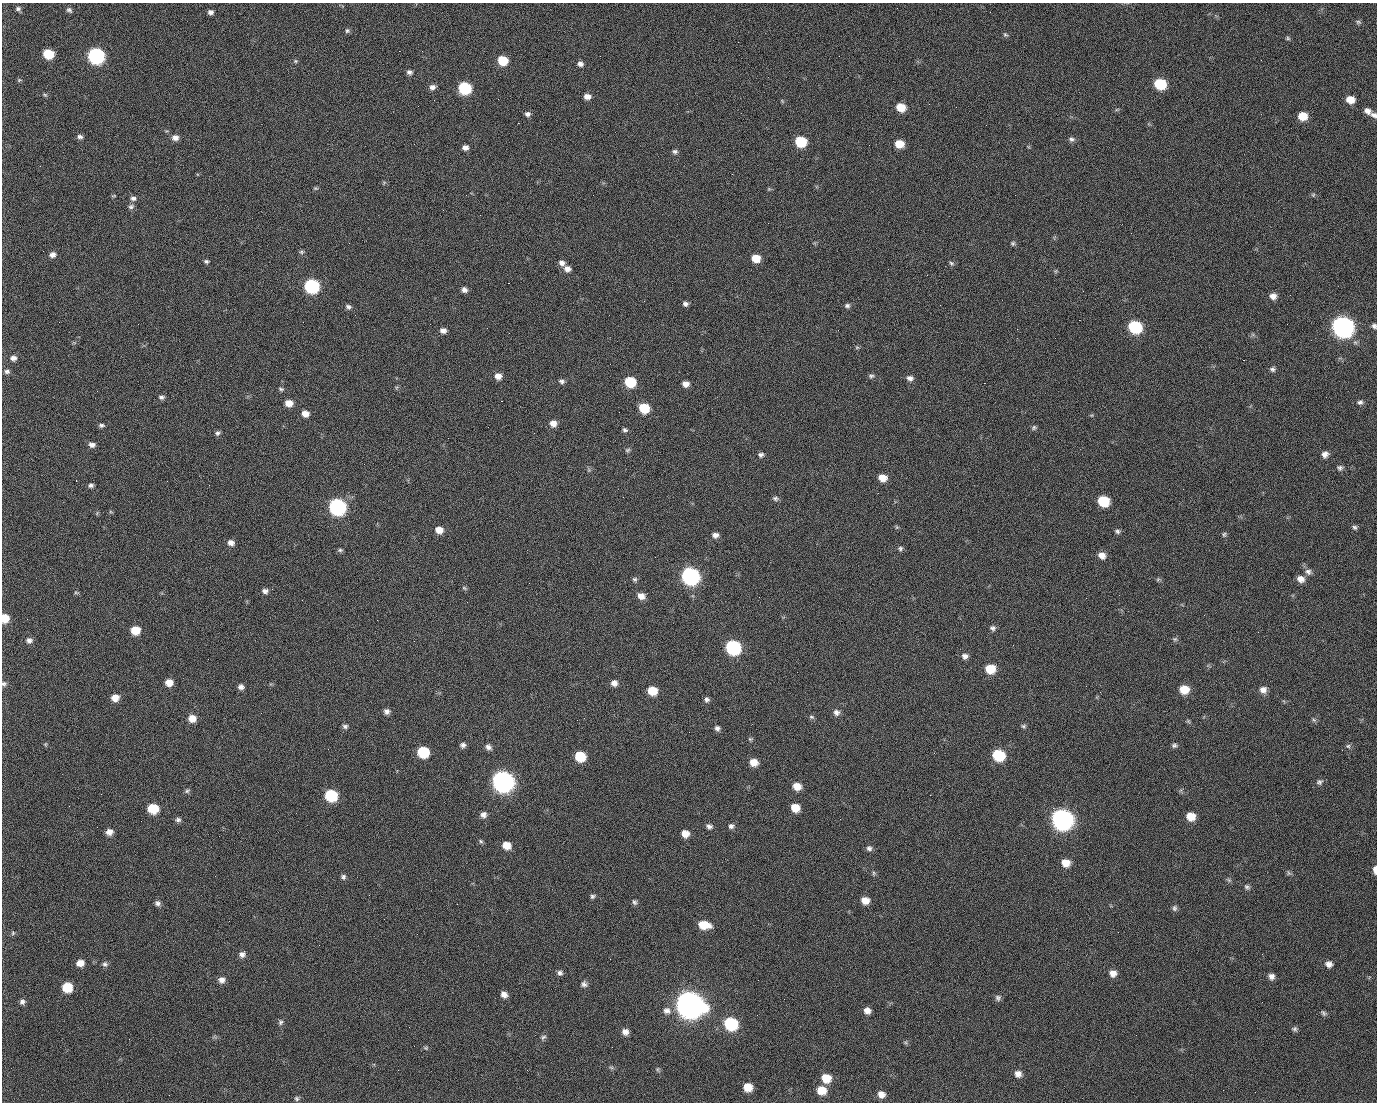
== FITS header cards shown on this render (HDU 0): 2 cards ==
NAXIS1  =                 1375 / length of data axis 1
NAXIS2  =                 1100 / length of data axis 2

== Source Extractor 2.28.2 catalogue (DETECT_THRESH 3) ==
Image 1375 x 1100 px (HDU 0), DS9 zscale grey, 1 PNG px = 1 image px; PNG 1379 x 1104 px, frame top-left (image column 1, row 1100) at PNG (2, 3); no overlay
Background 1460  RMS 29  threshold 86.9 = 3 sigma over >= 5 px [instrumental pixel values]
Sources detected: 248; all 248 listed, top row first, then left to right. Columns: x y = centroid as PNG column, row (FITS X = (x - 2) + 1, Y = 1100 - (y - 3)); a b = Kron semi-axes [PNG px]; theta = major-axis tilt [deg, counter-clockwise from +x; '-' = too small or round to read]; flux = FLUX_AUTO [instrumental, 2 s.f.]
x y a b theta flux
18 9 7 6 - 4.6e+03
70 11 8 4 -45 7.1e+03
210 12 5 5 - 6.8e+03
990 12 3 2 - 1.7e+03
1358 22 8 5 -16 3.6e+03
347 31 7 7 - 4.1e+03
1005 34 7 5 -39 3.3e+03
1288 38 6 5 - 3.2e+03
399 51 2 2 - 2.2e+04
48 54 7 6 - 7.5e+04
96 56 8 8 - 5.1e+05
502 60 7 7 - 5.9e+04
295 61 6 5 - 2.8e+03
580 64 7 6 - 7.9e+03
409 72 7 5 -11 6.1e+03
19 80 7 4 45 2.5e+03
1160 84 8 7 - 1.0e+05
432 87 7 6 - 8.0e+03
464 88 8 7 - 1.8e+05
45 95 7 4 -29 3.0e+03
587 97 7 6 - 1.3e+04
498 99 3 2 - 1.3e+03
434 100 2 2 - 4.1e+03
1350 100 8 7 - 2.5e+04
782 101 6 3 -71 2.1e+03
929 104 2 2 - 8.4e+02
901 107 8 6 -18 3.6e+04
1117 109 6 3 19 2.3e+03
1367 111 8 7 - 1.0e+04
527 114 7 6 - 6.5e+03
1374 115 10 6 -26 7.2e+03
1303 116 8 7 - 3.6e+04
518 123 2 2 - 2.5e+04
80 137 8 6 -7 5.8e+03
175 138 8 6 9 1.1e+04
1071 139 8 7 - 5.7e+03
801 142 8 7 - 9.3e+04
899 144 8 7 - 3.2e+04
465 147 6 5 - 8.7e+03
675 151 7 6 - 5.2e+03
316 188 7 4 -19 2.7e+03
769 189 5 5 - 2.4e+03
1015 195 2 2 - 6.8e+03
1313 195 5 5 - 2.9e+03
133 198 8 6 -7 6.3e+03
131 206 8 7 - 5.3e+03
349 243 2 2 - 7.6e+02
1013 243 6 5 - 3.5e+03
301 252 7 5 -1 3.5e+03
52 255 7 6 - 8.9e+03
756 258 7 7 - 3.2e+04
206 261 6 5 - 3.7e+03
562 263 8 6 -20 8.5e+03
951 263 7 6 - 3.9e+03
567 269 8 7 - 1.1e+04
1056 271 6 4 71 2.5e+03
927 275 2 2 - 1.1e+03
508 283 2 2 - 5.7e+04
311 286 8 7 - 3.2e+05
464 290 6 5 - 7.7e+03
1083 291 2 2 - 3.3e+03
1290 295 2 2 - 2.1e+03
1273 296 8 7 - 1.2e+04
685 304 6 5 - 6.1e+03
847 306 7 6 - 5.1e+03
348 307 8 6 -30 5.4e+03
355 315 2 2 - 9.0e+02
59 322 2 2 - 1.3e+03
1287 324 2 2 - 1.2e+03
1374 326 6 6 - 5.2e+03
1135 327 9 7 -22 1.8e+05
1342 327 10 9 - 1.4e+06
443 330 7 6 - 9.3e+03
857 347 6 4 0 2.6e+03
13 358 8 7 - 8.8e+03
1244 360 3 2 - 2.3e+03
1272 369 7 6 - 5.1e+03
7 371 7 6 - 5.8e+03
498 376 7 6 - 1.5e+04
871 376 8 5 1 4.3e+03
910 378 8 6 -9 7.6e+03
562 381 7 6 - 5.5e+03
630 382 8 7 - 9.3e+04
984 383 2 2 - 2.0e+04
685 384 7 6 - 1.1e+04
281 389 7 5 -17 3.8e+03
97 391 3 2 - 1.6e+03
161 397 8 6 6 5.4e+03
501 401 3 2 - 5.8e+04
1360 402 8 6 8 5.2e+03
289 403 7 6 - 2.0e+04
644 408 8 7 - 7.0e+04
305 414 7 6 - 1.5e+04
553 423 7 7 - 1.5e+04
101 425 7 5 4 4.7e+03
1034 427 7 6 - 3.8e+03
625 430 7 5 -25 4.4e+03
217 433 7 6 - 4.9e+03
534 433 2 2 - 9.9e+02
92 445 8 6 -8 8.2e+03
627 450 7 5 17 3.5e+03
1325 454 7 7 - 9.9e+03
761 455 7 6 - 5.4e+03
1340 468 9 7 6 5.7e+03
589 470 7 4 -72 2.9e+03
882 478 8 7 - 2.2e+04
76 481 3 2 - 4.5e+03
91 485 5 5 - 5.3e+03
623 497 3 2 - 3.2e+03
775 498 7 6 - 4.7e+03
1103 501 8 7 - 8.9e+04
337 507 9 8 - 5.6e+05
897 527 6 5 - 2.7e+03
1355 527 6 5 - 4.0e+03
439 530 8 7 - 1.9e+04
1117 531 7 6 - 4.7e+03
1224 534 7 5 87 3.7e+03
715 535 8 6 3 9.1e+03
231 543 7 6 - 1.1e+04
900 548 7 6 - 4.3e+03
340 550 7 5 0 3.7e+03
1102 555 9 7 -25 1.4e+04
655 557 2 2 - 8.9e+02
1308 572 9 8 - 7.7e+03
690 576 9 8 - 6.7e+05
635 579 6 6 - 4.1e+03
1158 579 6 5 - 3.0e+03
1301 579 9 8 - 1.3e+04
464 588 8 5 -36 3.4e+03
265 591 7 6 - 7.6e+03
76 593 7 3 -8 2.5e+03
641 596 9 7 -26 1.5e+04
5 618 7 6 - 3.9e+04
27 619 2 2 - 4.2e+03
377 620 2 2 - 1.1e+04
993 628 8 7 - 6.0e+03
135 630 7 7 - 4.0e+04
1175 639 7 5 1 3.7e+03
29 640 8 7 - 7.8e+03
414 641 2 2 - 8.2e+02
733 647 9 8 - 3.2e+05
965 656 8 7 - 8.2e+03
990 669 8 8 - 4.6e+04
169 682 7 7 - 2.0e+04
614 683 7 7 - 1.1e+04
4 684 7 6 - 4.8e+03
241 687 6 6 - 7.5e+03
1184 689 8 7 - 3.8e+04
1263 690 9 8 - 1.1e+04
652 691 8 7 - 4.4e+04
115 698 8 7 - 2.0e+04
707 699 6 6 - 5.5e+03
387 711 7 6 - 7.6e+03
836 712 8 8 - 8.5e+03
811 717 8 5 -26 3.5e+03
192 718 8 7 - 2.1e+04
1314 720 6 4 -44 3.5e+03
1188 721 6 4 -46 2.6e+03
345 726 7 6 - 4.6e+03
1024 726 6 5 - 3.6e+03
717 728 7 6 - 6.1e+03
750 739 6 5 - 2.9e+03
45 744 5 5 - 2.3e+03
463 745 6 6 - 6.4e+03
1174 745 7 6 - 4.2e+03
1348 746 6 6 - 3.9e+03
488 747 7 6 - 7.8e+03
423 752 8 8 - 9.8e+04
934 753 3 2 - 2.1e+03
998 755 8 7 - 1.2e+05
580 756 8 7 - 7.2e+04
754 762 8 7 - 2.2e+04
503 781 10 9 - 1.5e+06
1319 782 8 7 - 5.6e+03
797 786 8 7 - 2.3e+04
187 791 7 5 27 4.0e+03
101 794 2 2 - 2.7e+03
331 795 8 7 - 1.4e+05
930 795 2 2 - 7.8e+03
153 808 8 7 - 7.1e+04
795 808 8 7 - 2.9e+04
1053 808 2 2 - 1.6e+04
483 815 8 8 - 9.0e+03
1191 816 8 7 - 3.0e+04
1062 819 10 9 - 1.5e+06
178 820 7 6 - 5.3e+03
709 826 8 6 -20 6.7e+03
731 826 8 6 26 6.4e+03
109 832 7 6 - 1.3e+04
685 834 7 7 - 1.9e+04
481 841 6 5 - 3.3e+03
506 845 8 7 - 2.5e+04
869 848 7 7 - 6.2e+03
1066 863 8 7 - 2.3e+04
1375 870 7 3 -87 1.4e+04
874 873 6 5 - 3.1e+03
1289 873 8 5 -73 3.8e+03
343 877 7 6 - 5.0e+03
1229 880 6 5 - 3.5e+03
1247 887 8 6 -35 4.7e+03
592 896 6 5 - 4.4e+03
865 900 8 7 - 1.9e+04
634 902 8 5 -57 4.6e+03
157 903 7 6 - 6.2e+03
457 904 3 2 - 1.5e+03
1174 908 8 6 -89 5.1e+03
229 921 2 2 - 7.8e+02
704 925 11 7 -9 4.2e+04
1118 932 2 2 - 2.5e+03
13 933 6 5 - 3.1e+03
242 954 8 7 - 8.4e+03
610 959 2 2 - 2.4e+03
80 963 8 7 - 1.7e+04
105 964 8 7 - 5.2e+03
1329 964 8 7 - 9.9e+03
560 973 7 6 - 6.0e+03
1113 973 8 7 - 1.3e+04
1271 976 7 7 - 9.3e+03
222 980 8 7 - 1.0e+04
758 980 3 2 - 1.9e+03
584 984 8 8 - 6.9e+03
67 987 8 7 - 5.9e+04
504 994 7 6 - 1.1e+04
998 998 8 8 - 5.8e+03
22 1002 7 6 - 6.2e+03
690 1004 12 10 -23 3.3e+06
667 1011 11 9 -18 1.2e+04
867 1011 7 7 - 1.3e+04
1323 1013 8 5 -60 4.2e+03
757 1015 2 2 - 1.1e+03
281 1022 7 6 - 4.8e+03
731 1024 9 8 - 1.9e+05
1294 1029 7 6 - 4.5e+03
625 1032 8 7 - 1.1e+04
1136 1035 2 2 - 8.8e+02
543 1037 8 6 42 4.6e+03
905 1042 6 4 -19 2.9e+03
426 1048 7 4 -7 2.9e+03
611 1067 6 4 -19 3.2e+03
657 1069 7 5 -74 3.3e+03
527 1070 2 2 - 9.3e+02
1018 1074 8 7 - 1.1e+04
826 1078 9 8 - 3.6e+04
748 1087 7 7 - 3.0e+04
821 1090 9 8 - 3.5e+04
881 1094 8 7 - 1.4e+04
169 1095 2 2 - 5.3e+03
297 1099 6 5 - 3.7e+03
At the frame edge (FLAGS 8, measured only in part): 5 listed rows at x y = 1374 115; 1374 326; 5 618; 4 684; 1375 870